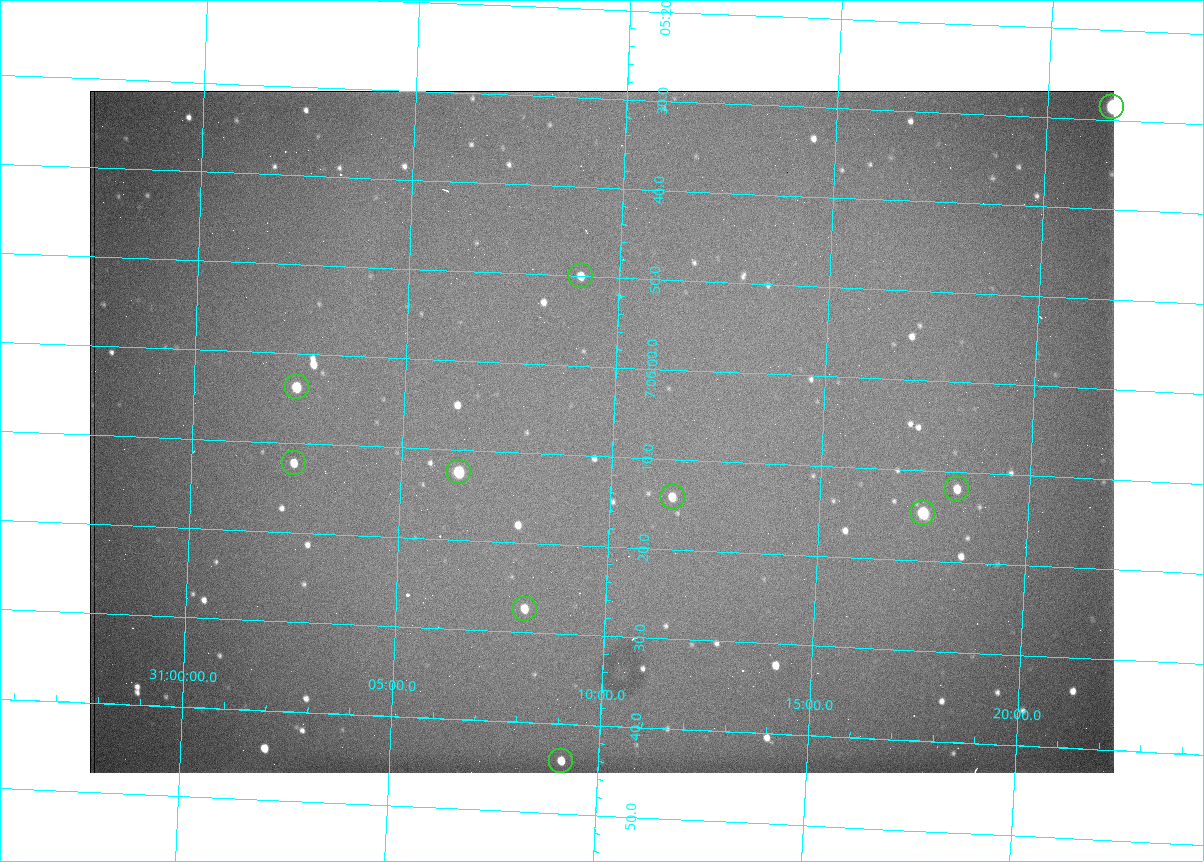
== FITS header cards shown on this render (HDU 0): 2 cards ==
NAXIS1  =                 1024 /fastest changing axis
NAXIS2  =                  682 /next to fastest changing axis

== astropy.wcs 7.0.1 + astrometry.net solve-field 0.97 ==
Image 1024 x 682 px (HDU 0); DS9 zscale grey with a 90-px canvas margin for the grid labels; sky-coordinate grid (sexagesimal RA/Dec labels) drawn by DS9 from the SOLVED WCS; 10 Tycho-2 reference stars matched to detected sources circled (green)
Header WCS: RA---TAN/DEC--TAN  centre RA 07:06:07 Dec +31:10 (106.53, +31.16 deg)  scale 1.43 arcsec/px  FOV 24.4' x 16.3'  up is -93 deg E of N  parity flipped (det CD > 0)
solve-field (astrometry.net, Tycho-2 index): VERIFIED the header's WCS against the Tycho-2 star catalogue (10 matches, 0 conflicts) and refined it, rather than solving blind
Solved WCS: RA---TAN-SIP/DEC--TAN-SIP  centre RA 07:06:07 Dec +31:10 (106.53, +31.16 deg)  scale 1.43 arcsec/px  FOV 24.4' x 16.3'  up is -92 deg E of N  parity flipped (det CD > 0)
The solver's refit moves the header's centre by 0.4 arcsec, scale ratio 0.9994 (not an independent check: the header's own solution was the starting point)
Tycho-2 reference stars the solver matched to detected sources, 10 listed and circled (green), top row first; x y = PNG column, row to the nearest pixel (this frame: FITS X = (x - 90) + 1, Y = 682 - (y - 91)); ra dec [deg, ICRS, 3 dp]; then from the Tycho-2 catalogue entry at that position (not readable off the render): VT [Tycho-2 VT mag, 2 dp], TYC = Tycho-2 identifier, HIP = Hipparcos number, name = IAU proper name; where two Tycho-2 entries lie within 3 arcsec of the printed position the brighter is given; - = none
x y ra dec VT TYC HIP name
1112 107 106.369 +31.359 8.79 2438-636-1 - -
581 276 106.458 +31.151 12.35 2438-728-1 - -
297 387 106.516 +31.041 10.39 2438-398-1 - -
294 463 106.551 +31.041 11.84 2438-663-1 - -
459 472 106.552 +31.106 9.20 2438-180-1 - -
957 489 106.550 +31.305 11.61 2438-184-1 - -
673 497 106.559 +31.192 11.79 2438-1039-1 - -
923 513 106.562 +31.292 10.01 2438-106-1 - -
525 609 106.614 +31.135 11.36 2438-550-1 - -
561 761 106.684 +31.152 11.76 2438-931-1 - -